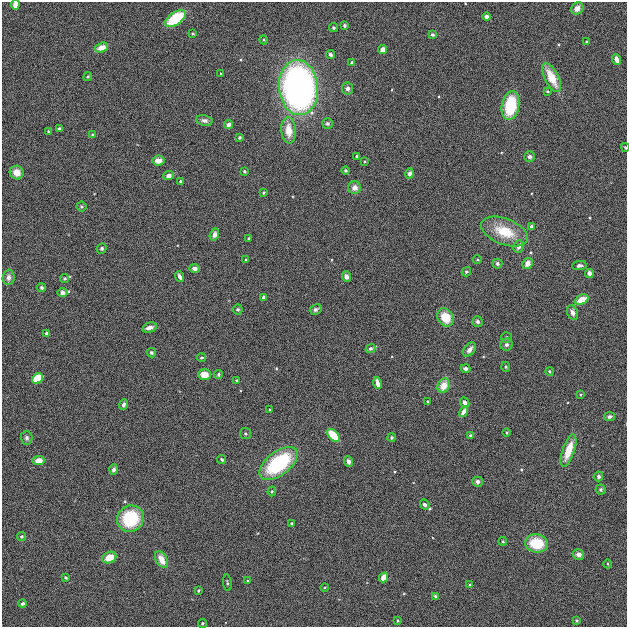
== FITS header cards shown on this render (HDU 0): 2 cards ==
NAXIS1  =                  625
NAXIS2  =                  625

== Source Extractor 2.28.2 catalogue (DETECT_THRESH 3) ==
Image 625 x 625 px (HDU 0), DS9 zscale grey, 1 PNG px = 1 image px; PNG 629 x 629 px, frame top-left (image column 1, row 625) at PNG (2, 2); each listed source drawn as its Kron ellipse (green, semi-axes under 4 px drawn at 4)
Background 2.35e-04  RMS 0.007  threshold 0.0209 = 3 sigma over >= 5 px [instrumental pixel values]
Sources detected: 133; all 133 listed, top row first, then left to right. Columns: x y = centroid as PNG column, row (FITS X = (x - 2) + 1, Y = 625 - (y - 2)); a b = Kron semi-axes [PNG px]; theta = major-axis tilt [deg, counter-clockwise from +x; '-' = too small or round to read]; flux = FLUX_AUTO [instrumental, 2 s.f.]
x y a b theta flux
15 5 5 4 - 4.8
577 9 6 5 - 3.8
487 16 4 3 - 1.6
176 18 12 6 35 22
345 25 3 3 - 1.1
333 28 4 4 - 0.73
193 33 3 3 - 0.48
432 35 4 4 - 1.1
264 40 5 3 - 0.49
587 41 4 3 - 0.41
102 48 7 5 18 5
382 50 4 4 - 2.8
330 54 4 4 - 1.2
617 59 5 4 - 3.3
351 62 3 3 - 0.72
221 74 3 2 - 0.32
88 77 4 4 - 0.56
552 77 16 7 -63 12
298 88 27 19 -85 210
347 88 6 5 - 2
548 91 4 3 - 0.55
510 106 15 8 80 24
204 120 8 5 -11 1.9
327 124 5 5 - 1
228 125 5 4 - 2
59 129 3 3 - 0.95
289 130 13 7 -86 7.3
49 132 4 3 - 0.73
92 135 4 4 - 0.53
239 137 3 3 - 0.77
625 147 4 3 - 0.65
357 156 3 3 - 0.71
529 157 5 5 - 2.1
158 161 6 5 - 3.7
365 162 4 3 - 0.46
345 170 4 4 - 0.62
244 171 3 3 - 0.71
17 172 7 6 - 4.6
409 173 5 4 - 1.8
169 176 5 4 - 2.4
181 181 3 3 - 0.77
355 188 6 6 - 3.4
264 193 3 3 - 0.54
81 207 5 5 - 0.75
532 226 4 4 - 1.3
504 232 24 13 -21 16
214 234 6 4 72 2.2
249 239 3 3 - 0.63
519 246 6 5 - 2.1
102 248 5 4 - 1
246 260 4 3 - 0.44
477 260 4 3 - 0.47
528 263 5 5 - 4.1
497 264 5 5 - 1.3
579 265 7 4 6 1.4
194 269 5 4 - 1.6
466 272 5 4 - 0.8
589 273 4 4 - 2.7
8 277 8 6 86 2.2
179 277 5 3 - 2
346 277 5 4 - 1.8
65 279 4 4 - 0.7
41 288 4 4 - 1
62 293 5 4 - 2.2
263 298 4 3 - 1.2
582 299 7 4 25 6.7
238 309 5 5 - 0.99
316 309 6 5 - 1.3
572 313 7 5 -67 2.3
445 317 9 7 -58 9.9
477 322 5 5 - 1.4
150 328 7 5 17 2.5
46 333 4 4 - 1.1
506 337 5 5 - 0.75
506 345 6 6 - 1.4
370 348 5 4 - 1.1
470 349 8 5 53 2.6
151 353 5 4 - 0.94
202 358 4 4 - 0.63
506 367 5 4 - 0.58
465 369 5 4 - 1.6
549 371 4 4 - 0.56
204 375 6 5 - 5.8
218 375 4 4 - 0.87
37 379 6 5 - 19
237 380 3 3 - 0.54
377 383 6 3 -77 2.8
444 386 7 6 - 7.3
580 395 4 3 - 0.48
428 401 3 3 - 0.48
465 403 5 4 - 2.1
123 405 5 4 - 1.4
270 410 3 2 - 0.38
463 412 6 3 58 3.6
609 417 5 4 - 1.3
506 432 4 3 - 0.42
245 434 5 5 - 0.84
334 436 8 4 -47 19
470 436 4 4 - 0.83
391 437 4 4 - 0.78
27 438 7 6 - 1.3
568 451 17 6 71 9.5
222 460 4 3 - 0.81
39 461 6 5 - 4.6
349 461 5 4 - 2
278 463 22 11 37 42
114 470 5 4 - 1.8
598 476 5 5 - 1.2
477 482 5 5 - 1.9
601 490 5 5 - 1
272 491 5 3 - 0.57
425 505 5 4 - 1.4
130 519 14 12 38 26
292 523 3 3 - 0.61
22 537 4 4 - 0.86
503 541 4 4 - 0.58
536 543 11 9 -10 16
579 555 6 5 - 2.4
109 558 7 5 24 6.8
161 560 9 5 -61 5.4
608 564 4 3 - 0.37
384 577 5 4 - 5.5
66 578 4 3 - 0.65
248 581 4 3 - 0.5
227 583 8 3 -82 0.66
470 585 4 3 - 0.49
325 587 4 3 - 0.4
198 591 3 3 - 0.6
435 596 4 3 - 1
23 604 4 4 - 1.1
397 620 4 2 - 0.4
577 620 3 3 - 0.59
202 623 4 4 - 0.68
At the frame edge (FLAGS 8, measured only in part): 2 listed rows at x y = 15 5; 625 147